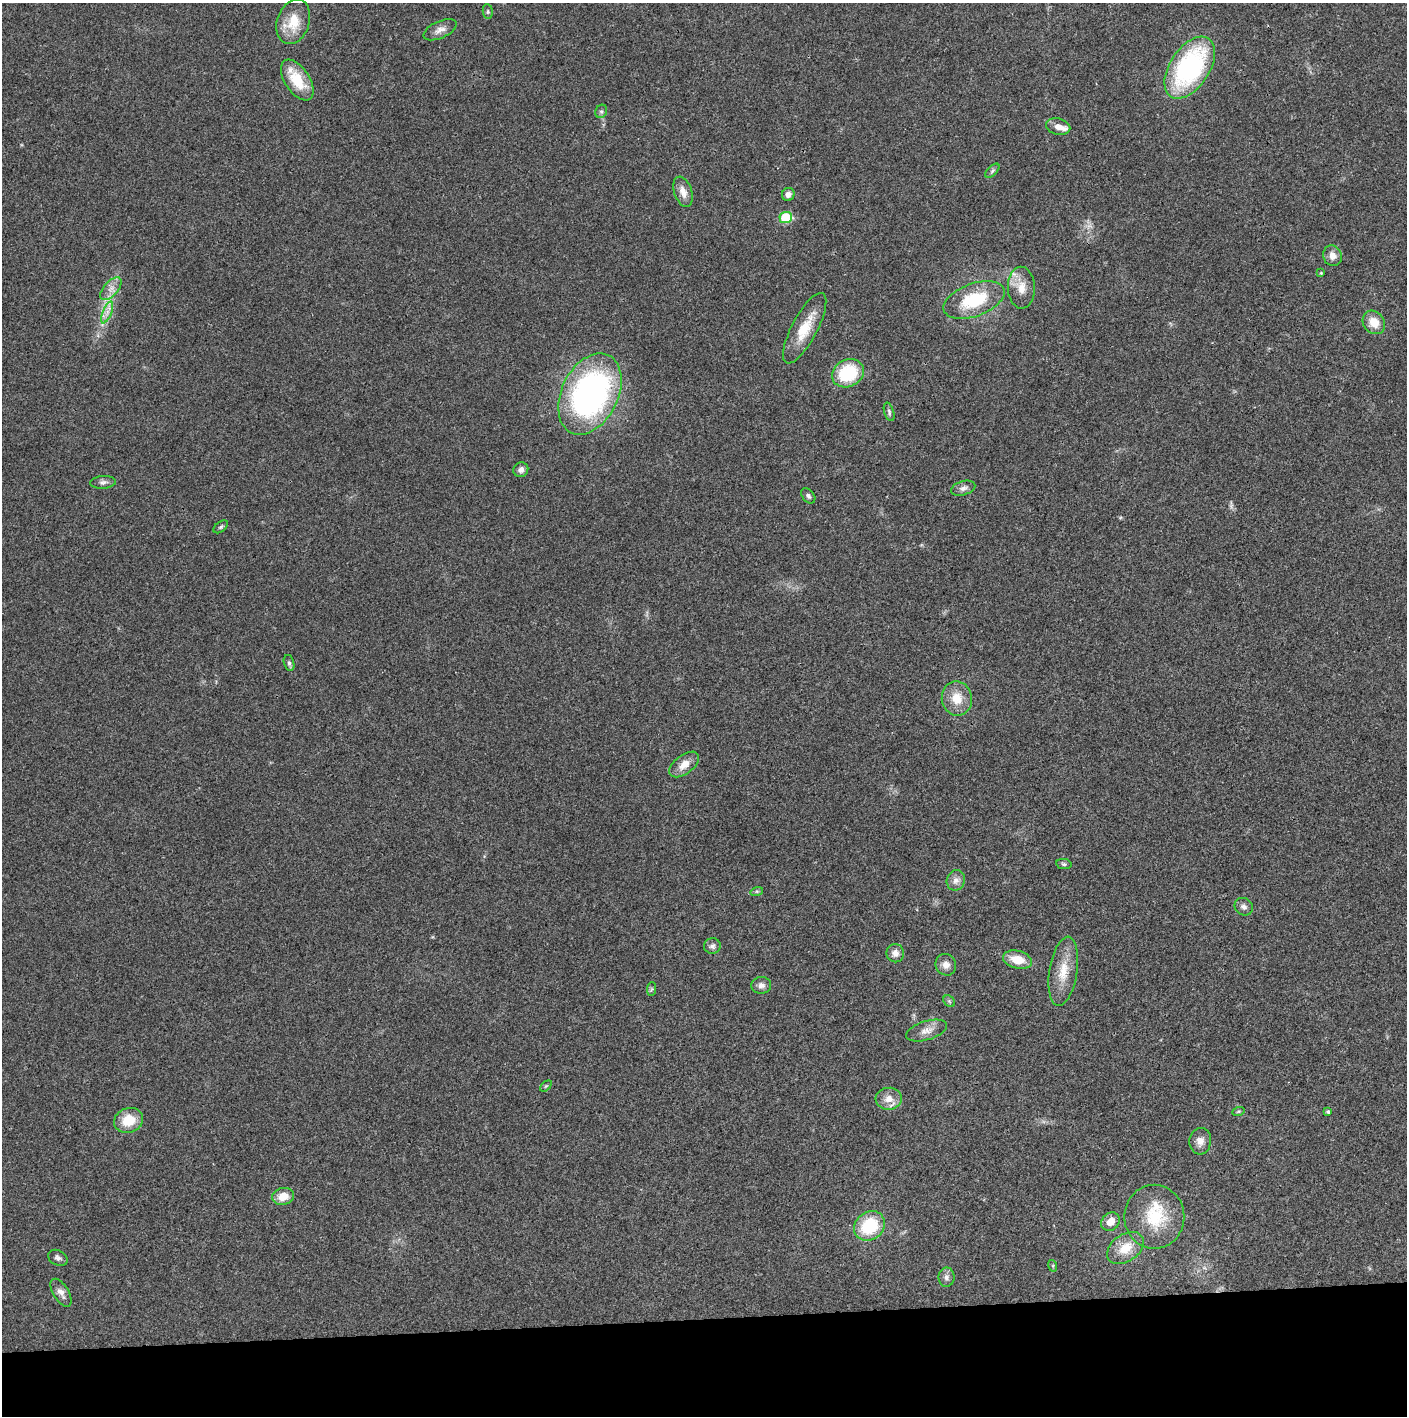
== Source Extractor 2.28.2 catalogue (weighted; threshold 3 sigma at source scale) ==
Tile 8 of 3 x 3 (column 2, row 3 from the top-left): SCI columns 1410-2814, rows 2-1415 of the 4221 x 4243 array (HDU 1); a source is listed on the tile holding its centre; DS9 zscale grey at full resolution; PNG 1409 x 1418 px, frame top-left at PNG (2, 3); each listed source drawn as its Kron ellipse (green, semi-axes under 4 px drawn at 4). Shown black and unused: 7% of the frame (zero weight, under 3 of 4 exposures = <1% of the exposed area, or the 3 px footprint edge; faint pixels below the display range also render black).
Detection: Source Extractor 2.28.2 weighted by HDU 2 'WHT'; one run over the whole footprint, this tile lists its part. Background 0.0195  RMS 0.0041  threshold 0.0185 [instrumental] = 3 sigma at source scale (4.5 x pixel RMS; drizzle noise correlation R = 1.50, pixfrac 1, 0.05/0.05 arcsec/px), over >= 5 px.
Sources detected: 61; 1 too faint to see at this stretch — neither listed nor drawn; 2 inside a brighter listed object's ellipse — not listed separately; the other 58 listed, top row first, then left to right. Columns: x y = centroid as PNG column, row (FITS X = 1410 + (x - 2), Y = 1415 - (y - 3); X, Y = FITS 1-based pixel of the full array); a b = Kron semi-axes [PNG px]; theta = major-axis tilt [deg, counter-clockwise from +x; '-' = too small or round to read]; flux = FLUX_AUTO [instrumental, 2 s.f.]
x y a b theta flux
488 12 7 5 -85 0.76
293 22 23 16 71 10
440 30 18 8 24 2.9
1190 68 35 19 57 65
297 80 23 12 -57 13
601 111 7 5 68 0.84
1058 127 12 8 -13 3.1
992 171 9 4 45 0.93
683 192 16 9 -71 3.8
788 194 6 6 - 1.9
786 217 6 5 - 17
1332 256 10 9 - 3.1
1321 273 4 3 - 0.42
1021 288 21 13 -88 5.9
111 289 14 7 48 3
974 300 32 16 20 21
107 312 11 4 68 2.1
1374 322 12 10 -52 5.9
805 328 39 12 62 11
848 373 16 13 27 22
590 394 43 28 64 130
889 412 9 5 -73 0.94
521 470 8 7 - 2
103 482 13 6 5 1.5
963 488 12 7 16 1.9
808 496 8 6 -51 1.1
221 527 8 5 38 0.84
289 663 8 5 -75 0.99
957 698 17 15 -80 7.6
684 764 17 9 37 4.2
1064 864 7 5 -11 0.92
956 880 10 9 - 2.4
757 891 6 4 18 0.59
1244 907 9 8 - 1.7
712 946 8 7 - 1.5
895 953 9 8 - 2.7
1017 960 15 9 -13 8
946 965 11 10 - 2.8
1063 971 35 14 81 9.9
761 985 10 8 5 1.9
651 989 7 4 88 0.68
949 1001 6 5 - 0.75
926 1031 21 9 17 3.8
546 1086 7 4 44 0.57
889 1099 13 11 4 4.4
1238 1112 6 4 19 0.53
1328 1112 4 4 - 0.76
129 1120 15 12 19 9.6
1200 1141 13 11 86 3.2
283 1196 11 8 11 5.5
1154 1217 32 30 90 20
1111 1222 10 8 42 4.4
869 1226 16 13 38 20
1125 1248 20 13 35 7.9
58 1258 10 7 -27 1.5
1053 1266 6 4 -73 0.52
946 1277 9 8 - 1.7
61 1293 15 7 -58 2.8